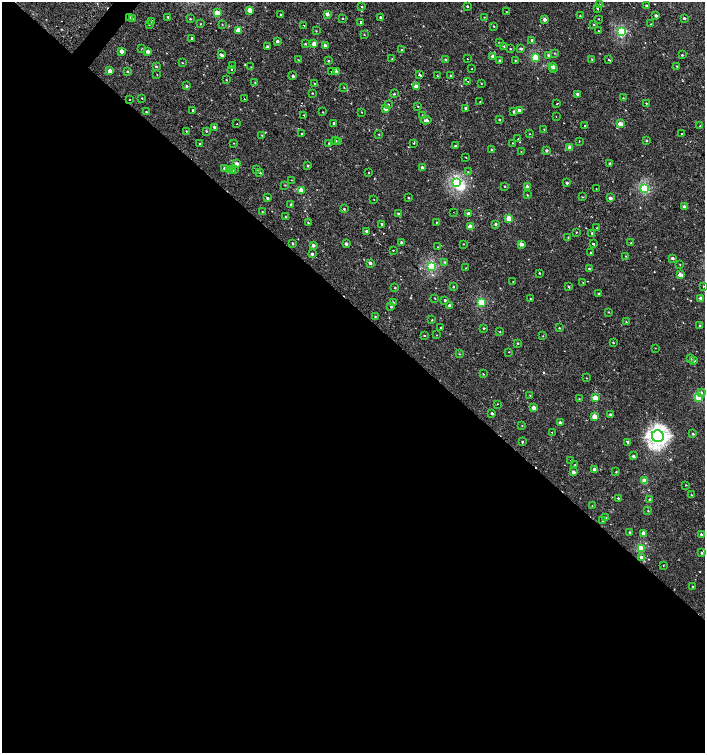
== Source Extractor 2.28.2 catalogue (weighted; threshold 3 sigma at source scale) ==
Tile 14 of 4 x 4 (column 2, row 4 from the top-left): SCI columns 1612-3017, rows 6-1506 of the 6059 x 6037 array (HDU 1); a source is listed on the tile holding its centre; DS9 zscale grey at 2 x 2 block average (1 PNG px = mean of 2 x 2 image px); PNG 707 x 755 px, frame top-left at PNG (2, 2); each listed source drawn as its Kron ellipse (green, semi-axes under 4 px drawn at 4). Shown black and unused: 60% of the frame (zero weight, under 2 of 3 exposures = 2% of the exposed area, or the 3 px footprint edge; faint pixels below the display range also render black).
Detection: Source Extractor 2.28.2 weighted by HDU 2 'WHT'; one run over the whole footprint, this tile lists its part. Background 0.00127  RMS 0.0039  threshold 0.0174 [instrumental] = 3 sigma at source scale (4.5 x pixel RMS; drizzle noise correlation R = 1.50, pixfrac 1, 0.0396/0.0396 arcsec/px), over >= 5 px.
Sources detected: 302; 1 inside a brighter object's white glare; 10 cosmic-ray / hot-pixel residue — neither listed nor drawn; the other 291 listed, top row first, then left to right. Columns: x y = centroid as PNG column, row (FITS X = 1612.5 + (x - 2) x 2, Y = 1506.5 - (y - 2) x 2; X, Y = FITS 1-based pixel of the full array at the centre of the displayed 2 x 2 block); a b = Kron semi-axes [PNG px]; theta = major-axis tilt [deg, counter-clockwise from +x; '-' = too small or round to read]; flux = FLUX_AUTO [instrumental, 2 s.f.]
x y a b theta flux
600 5 3 2 - 0.96
467 6 3 2 - 0.89
646 6 2 2 - 1.1
362 7 3 2 - 0.77
597 8 2 2 - 7.6
250 10 3 2 - 9.4
506 12 2 2 - 0.4
217 13 3 2 - 19
327 14 2 2 - 4.2
280 15 2 2 - 3.1
580 16 3 2 - 0.51
656 16 2 2 - 2.2
129 17 3 2 - 3.5
168 17 3 2 - 0.7
381 17 2 2 - 1.6
484 17 2 2 - 0.35
342 18 2 2 - 0.56
684 18 2 2 - 1.8
132 19 2 2 - 0.7
190 19 2 2 - 2.6
545 19 2 2 - 3.8
599 19 2 2 - 2.1
151 21 2 2 - 3.3
361 22 2 2 - 3.3
149 24 3 2 - 0.53
200 24 3 2 - 0.4
651 24 3 2 - 0.45
222 25 3 2 - 0.39
304 25 2 2 - 1.5
594 25 3 2 - 0.66
494 26 2 2 - 0.51
238 30 3 3 - 12
316 31 2 2 - 0.43
598 31 2 2 - 0.3
621 32 3 3 - 70
364 35 2 2 - 0.34
192 38 3 2 - 1.5
532 40 3 3 - 1.5
277 41 2 2 - 2.9
499 43 3 2 - 0.59
305 44 3 2 - 0.94
314 44 2 2 - 8.1
325 45 3 3 - 2.1
504 46 2 2 - 0.6
267 47 2 2 - 3
141 49 2 2 - 0.67
510 49 2 2 - 0.49
521 49 3 3 - 1.2
402 50 2 2 - 0.47
121 51 2 2 - 7.6
148 51 3 2 - 4
555 53 3 2 - 0.56
221 55 3 2 - 2.2
548 55 3 3 - 1.4
682 55 2 2 - 0.8
493 56 3 3 - 3.7
392 58 2 2 - 0.39
535 58 3 3 - 36
445 59 3 2 - 0.57
467 59 2 2 - 0.36
592 59 3 2 - 0.56
298 60 3 2 - 0.41
515 60 2 2 - 0.5
609 60 2 2 - 0.8
329 61 2 2 - 0.8
499 61 3 2 - 1.3
182 63 2 2 - 0.42
232 66 2 2 - 0.58
552 66 2 2 - 9.5
677 66 2 2 - 0.51
156 67 3 2 - 1
251 67 2 2 - 0.37
554 68 2 2 - 4.2
232 69 2 2 - 0.47
472 69 2 2 - 0.89
109 71 2 2 - 6.3
128 71 3 3 - 0.77
336 71 3 2 - 2.2
332 72 2 2 - 11
157 75 2 2 - 0.27
420 75 2 2 - 26
437 75 2 2 - 0.69
293 76 2 2 - 1.7
451 76 3 2 - 1.3
226 80 2 2 - 0.42
255 82 3 2 - 0.37
468 82 2 2 - 0.65
315 83 3 2 - 0.53
481 83 2 2 - 0.43
186 86 3 2 - 1.5
416 86 2 2 - 6.9
344 87 3 2 - 0.41
312 93 2 2 - 0.66
394 94 2 2 - 0.66
577 94 2 2 - 1.8
142 98 2 2 - 0.46
623 98 2 2 - 0.52
130 99 2 2 - 2
245 99 2 2 - 2
480 102 2 2 - 1
646 103 2 2 - 0.51
557 104 2 2 - 0.53
388 105 3 2 - 1.3
418 106 2 2 - 0.45
386 108 2 2 - 7.2
466 108 2 2 - 2.6
193 110 2 2 - 0.96
519 110 3 2 - 2.8
146 112 2 2 - 0.58
323 112 2 2 - 0.44
361 112 2 2 - 0.66
514 112 3 2 - 2.3
304 115 2 2 - 0.64
423 116 3 2 - 1.4
556 116 2 2 - 8.8
426 120 5 3 - 2.2
499 120 2 2 - 0.8
334 123 3 2 - 1.7
237 124 2 2 - 0.46
620 124 3 2 - 11
585 125 2 2 - 2.9
700 126 2 2 - 0.36
214 127 3 2 - 1.9
544 129 2 2 - 0.38
186 131 3 2 - 0.41
206 131 3 2 - 0.67
301 133 2 2 - 0.5
379 134 2 2 - 0.51
530 134 2 2 - 0.34
681 134 2 2 - 3.9
262 135 2 2 - 0.37
518 139 2 2 - 1.5
335 141 3 2 - 1
579 141 2 2 - 0.46
646 141 3 2 - 0.94
338 142 3 2 - 0.62
234 143 2 2 - 0.34
329 143 2 2 - 0.75
414 143 2 2 - 0.39
512 143 2 2 - 0.5
200 144 3 2 - 0.93
455 146 2 2 - 1.8
570 148 2 2 - 7.7
491 150 2 2 - 0.9
521 151 2 2 - 1.8
546 151 2 2 - 1.8
466 157 2 2 - 0.36
610 163 2 2 - 0.88
237 164 2 2 - 7.5
308 166 3 2 - 1.1
422 167 2 2 - 2.6
225 168 2 2 - 2.9
257 169 3 2 - 0.66
230 170 3 2 - 0.71
233 170 2 2 - 3.3
235 170 2 2 - 2.5
369 172 2 2 - 0.98
468 172 2 2 - 0.43
260 173 3 2 - 0.82
291 180 2 2 - 0.28
456 183 3 3 - 89
567 183 2 2 - 1.5
285 185 3 2 - 0.43
505 186 2 2 - 0.61
527 187 2 2 - 6.1
596 189 2 2 - 0.48
645 189 3 3 - 82
301 190 3 2 - 15
527 195 2 2 - 0.68
582 197 3 2 - 0.53
267 198 3 2 - 1.3
408 198 2 2 - 0.78
610 198 2 2 - 3.3
374 199 2 2 - 0.32
291 204 3 2 - 0.73
684 207 2 2 - 3.7
344 209 3 2 - 0.74
262 211 2 2 - 0.38
453 212 2 2 - 0.57
398 213 3 2 - 0.79
468 213 3 3 - 2.4
286 217 3 3 - 0.72
509 218 3 3 - 19
436 222 2 2 - 0.44
308 223 3 2 - 0.69
382 224 2 2 - 1.1
496 224 2 2 - 1.9
470 226 2 2 - 9.4
597 228 2 2 - 0.83
366 231 2 2 - 2.4
576 232 2 2 - 0.49
592 233 3 3 - 1.2
568 237 2 2 - 1.4
401 242 3 3 - 1.5
292 243 2 2 - 1.1
631 243 3 2 - 0.65
346 244 3 2 - 2.6
463 244 2 2 - 0.87
521 244 2 2 - 7.2
593 244 3 2 - 11
313 245 2 2 - 3.9
438 247 2 2 - 0.41
393 250 2 2 - 2
590 252 2 2 - 0.78
312 254 2 2 - 1.8
626 256 3 2 - 0.52
672 258 2 2 - 2.1
445 262 3 3 - 0.74
370 263 3 2 - 2.6
680 264 3 2 - 0.36
431 267 3 3 - 72
466 268 2 2 - 0.37
589 268 2 2 - 0.77
539 273 2 2 - 0.85
680 275 3 2 - 12
513 282 2 2 - 0.41
583 283 3 2 - 0.52
703 286 2 2 - 0.41
453 287 2 2 - 1
569 287 3 2 - 0.85
395 288 3 2 - 0.65
599 294 2 2 - 0.9
435 298 2 2 - 0.56
701 298 3 2 - 4.5
530 299 2 2 - 0.47
445 300 3 2 - 1.5
393 302 3 2 - 0.68
481 302 3 3 - 41
450 306 2 2 - 4.3
391 307 2 2 - 0.85
608 312 3 2 - 0.5
375 316 3 2 - 0.51
432 320 2 2 - 0.56
626 322 3 2 - 0.59
700 326 3 2 - 0.76
441 327 2 2 - 2.3
484 328 2 2 - 0.74
559 328 2 2 - 0.71
500 332 2 2 - 0.42
437 335 2 2 - 0.81
424 336 2 2 - 0.58
543 336 2 2 - 0.4
518 343 3 2 - 0.73
613 343 3 2 - 0.62
655 348 2 2 - 0.31
509 352 2 2 - 0.51
459 354 3 2 - 0.44
691 359 3 2 - 0.72
694 360 2 2 - 2.7
483 374 2 2 - 0.6
587 378 2 2 - 1.6
701 392 4 3 - 1.7
530 395 2 2 - 0.41
699 397 3 3 - 38
595 398 3 3 - 18
579 399 2 2 - 0.56
497 404 2 2 - 1.2
534 408 2 2 - 9.7
492 413 2 2 - 2.1
611 415 3 2 - 2
595 416 3 2 - 13
560 423 2 2 - 3.5
522 425 2 2 - 0.34
552 432 2 2 - 3.7
693 434 2 2 - 1.4
658 436 6 6 - 390
522 442 2 2 - 1.2
627 442 2 2 - 5.4
633 456 2 2 - 2.5
571 461 2 2 - 1
575 465 2 2 - 4
594 469 2 2 - 3.5
573 472 2 2 - 4.6
616 472 2 2 - 0.6
645 481 3 2 - 16
686 485 2 2 - 0.56
691 495 3 2 - 0.44
618 498 2 2 - 0.84
650 499 2 2 - 1.9
592 506 2 2 - 0.31
648 511 3 2 - 0.56
605 518 2 2 - 1.6
603 521 2 2 - 0.93
630 532 2 2 - 1.9
643 533 2 2 - 6.9
701 534 2 2 - 1.4
641 548 3 3 - 31
702 553 3 2 - 1.1
641 557 3 3 - 4.4
663 565 3 2 - 0.44
693 586 2 2 - 0.53
Overlapping masked pixels (flux is a lower limit): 1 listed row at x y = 129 17
Diffuse or blended objects may show on this block-average render without a row.